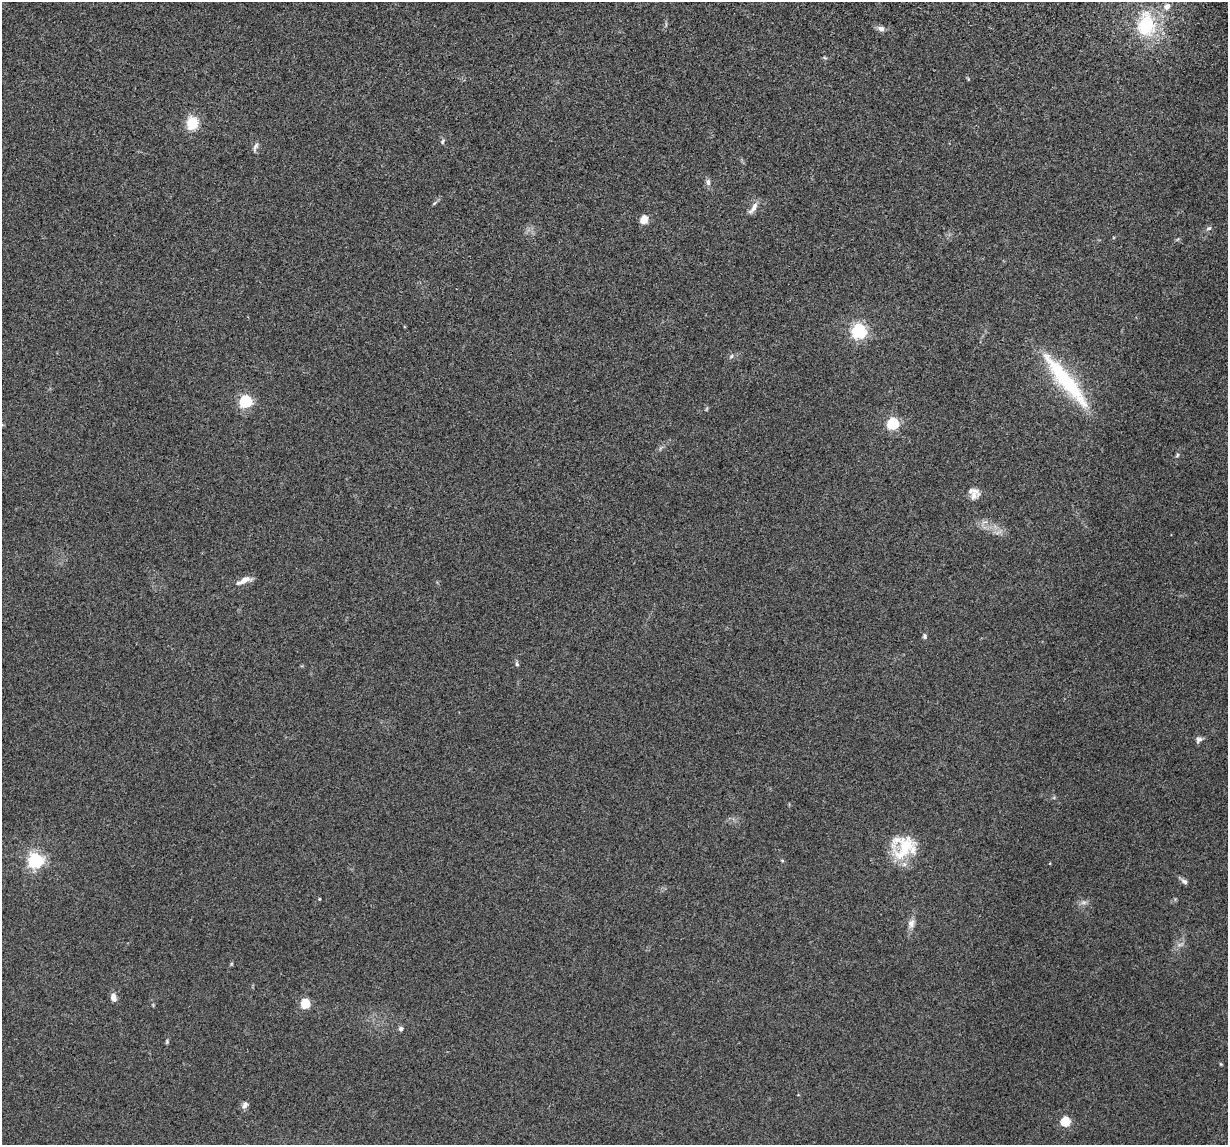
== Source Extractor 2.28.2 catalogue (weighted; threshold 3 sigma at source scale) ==
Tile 10 of 4 x 4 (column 2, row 3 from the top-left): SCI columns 1260-2485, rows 1380-2522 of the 4974 x 5163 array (HDU 1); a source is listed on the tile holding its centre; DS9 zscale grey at full resolution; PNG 1230 x 1147 px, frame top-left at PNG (2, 2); no overlay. Shown black and unused: <1% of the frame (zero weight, under 3 of 5 exposures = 6% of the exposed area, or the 3 px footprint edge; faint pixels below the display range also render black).
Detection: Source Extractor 2.28.2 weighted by HDU 2 'WHT'; one run over the whole footprint, this tile lists its part. Background 0.0377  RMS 0.0053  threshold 0.0237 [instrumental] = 3 sigma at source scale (4.5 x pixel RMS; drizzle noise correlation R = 1.50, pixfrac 1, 0.05/0.05 arcsec/px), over >= 5 px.
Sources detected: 36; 1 too faint to see at this stretch — not listed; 1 inside a brighter listed object's ellipse — not listed separately; the other 34 listed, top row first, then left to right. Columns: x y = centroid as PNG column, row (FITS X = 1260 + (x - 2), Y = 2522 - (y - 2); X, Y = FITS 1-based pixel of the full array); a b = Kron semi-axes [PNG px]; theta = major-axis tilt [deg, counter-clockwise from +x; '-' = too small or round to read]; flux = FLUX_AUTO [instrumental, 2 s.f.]
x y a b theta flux
1167 6 9 8 - 2.4
1146 24 31 21 88 30
881 28 9 6 -13 2.3
192 123 12 10 82 13
442 141 8 5 68 0.94
255 147 14 5 71 1.7
708 182 9 6 -87 1.7
434 203 8 3 45 0.77
753 208 17 6 55 3.4
644 220 5 5 - 16
1209 228 8 5 16 1.2
859 331 6 6 - 120
731 356 6 5 - 0.93
1066 381 80 15 -51 43
245 401 6 5 - 84
893 424 6 5 - 69
1177 455 7 3 54 0.69
974 496 13 11 8 3.7
245 580 15 7 21 4.6
924 636 8 5 -84 0.92
517 664 6 5 - 0.84
1199 739 10 7 45 1.7
904 847 29 26 7 22
35 860 6 6 - 150
782 860 5 3 - 0.49
1184 881 11 6 -36 1.6
319 899 3 3 - 0.45
911 924 12 9 72 2.9
113 997 9 6 -79 3.3
305 1004 5 5 - 24
401 1029 7 5 75 1.2
167 1041 6 4 89 0.69
245 1105 10 6 56 1.9
1065 1121 5 5 - 29